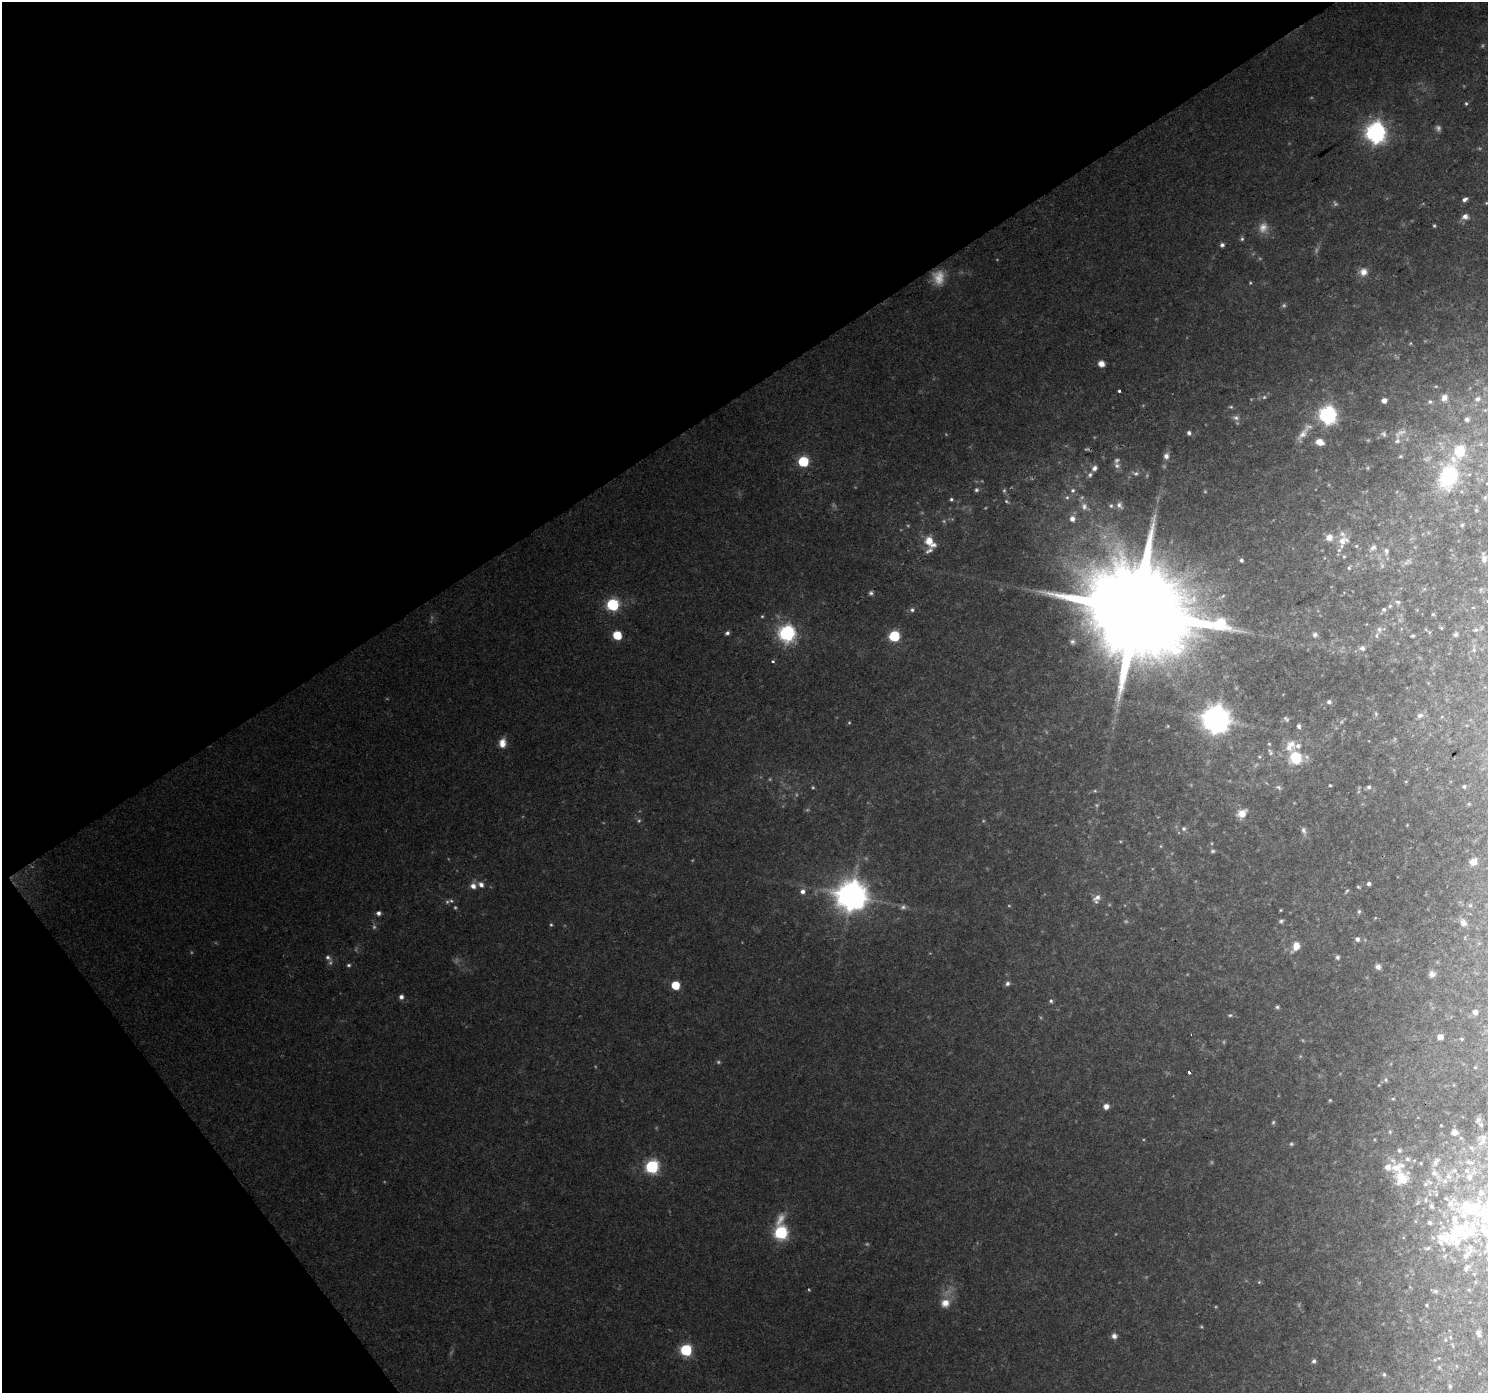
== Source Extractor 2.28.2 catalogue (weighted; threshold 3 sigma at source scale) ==
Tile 5 of 4 x 4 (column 1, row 2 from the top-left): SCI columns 1-1486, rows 2908-4298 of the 5950 x 5879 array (HDU 1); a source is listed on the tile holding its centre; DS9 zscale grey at full resolution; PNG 1490 x 1395 px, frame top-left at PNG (2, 2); no overlay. Shown black and unused: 33% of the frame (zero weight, under 2 of 3 exposures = <1% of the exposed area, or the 3 px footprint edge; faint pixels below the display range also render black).
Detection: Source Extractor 2.28.2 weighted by HDU 2 'WHT'; one run over the whole footprint, this tile lists its part. Background 0.0765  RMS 0.0081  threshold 0.0363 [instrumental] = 3 sigma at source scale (4.5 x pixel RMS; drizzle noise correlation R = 1.50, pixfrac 1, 0.0396/0.0396 arcsec/px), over >= 5 px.
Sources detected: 264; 65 too faint to see at this stretch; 1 inside a brighter object's white glare — not listed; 31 inside a brighter listed object's ellipse — not listed separately; the other 167 listed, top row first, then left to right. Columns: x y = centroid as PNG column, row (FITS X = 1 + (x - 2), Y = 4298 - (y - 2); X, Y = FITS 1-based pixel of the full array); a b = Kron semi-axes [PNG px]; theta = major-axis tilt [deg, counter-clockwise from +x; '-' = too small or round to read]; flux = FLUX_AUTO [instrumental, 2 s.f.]
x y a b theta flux
1466 103 5 4 - 1.3
1376 133 8 8 - 510
1465 199 7 5 26 2.9
1486 203 5 4 - 0.94
1465 216 8 6 -3 5.2
1434 226 5 4 - 1.2
1242 239 6 6 - 2
1222 245 5 5 - 2.9
1363 272 11 10 - 7.9
1101 364 5 5 - 9.3
1119 391 3 3 - 4.2
1264 397 7 6 - 2.1
1444 398 11 9 60 6.6
1477 399 10 8 13 4.3
1384 400 5 5 - 5.8
1430 402 7 6 - 2.5
1231 407 6 5 - 1.3
1485 410 5 5 - 1.3
1328 415 8 7 - 360
1236 418 9 7 -15 3.7
1467 419 7 6 - 2.9
1189 433 6 5 - 2.9
1303 434 25 10 57 11
1383 434 9 7 -46 3
1397 441 10 7 43 4.1
1319 442 8 6 -17 11
1166 456 8 6 79 5
803 461 6 6 - 63
1117 466 9 8 - 3.3
1094 468 7 6 - 3.8
1135 473 10 6 -9 2.7
1090 475 7 6 - 2.6
1448 477 33 21 68 74
976 490 6 5 - 1.8
1073 490 7 7 - 3.3
951 499 5 4 - 1.6
1006 501 6 4 -36 1.4
1119 505 10 8 -61 3.8
1111 506 7 7 - 2.1
1084 507 15 10 -44 7.7
1072 519 8 7 - 6.1
1462 525 5 4 - 1.2
1329 537 9 9 - 7.1
930 541 16 9 -48 15
1343 541 19 13 55 12
1356 546 5 5 - 1.2
1373 548 11 7 42 4.1
1386 551 9 7 -87 3.4
1484 559 10 7 86 3.7
1241 560 4 4 - 2
1407 562 14 6 30 3.5
1382 566 6 6 - 2
1349 568 6 5 - 1.6
1481 590 7 4 45 1.2
871 593 5 5 - 2
1398 602 8 6 -17 1.9
612 605 7 6 - 120
1390 606 6 5 - 1.3
912 610 6 6 - 2.1
1384 610 6 5 - 2
1135 611 37 25 27 32000
1433 614 5 5 - 1.1
1441 628 5 4 - 1.1
1379 629 8 7 - 3.4
1475 630 7 6 - 1.9
1429 632 5 4 - 1.1
727 633 5 5 - 2.5
787 634 8 7 - 270
1455 634 5 5 - 2.4
617 635 6 6 - 28
1315 635 8 8 - 3.5
894 636 6 6 - 62
1413 636 4 3 - 1.3
1362 648 8 7 - 3.8
1474 650 7 5 71 1.9
773 661 3 3 - 1.9
1329 702 6 5 - 2.7
1376 714 9 5 -74 2.2
1420 715 10 7 14 3.5
1442 717 5 3 - 0.69
1216 719 9 9 - 1300
1286 719 8 5 -45 1.8
1168 726 5 3 - 0.79
1299 726 5 4 - 2.4
502 743 11 9 83 9
1270 752 11 6 -61 2.9
1259 757 6 4 -6 1.3
1295 757 16 15 - 29
1406 781 5 3 - 0.74
1330 785 3 3 - 0.94
1464 786 5 5 - 1.3
1279 787 9 5 -29 2.2
1369 787 6 5 - 2.3
1469 804 5 4 - 0.85
1242 813 9 7 37 12
1407 825 4 3 - 0.63
1184 828 7 6 - 2.4
1304 830 9 6 -65 3
1213 851 6 5 - 1.6
1473 862 7 6 - 8.4
1369 884 5 4 - 2.4
481 885 8 6 -43 4.5
473 886 7 6 - 5.7
803 891 7 6 - 4
1347 891 7 4 49 1.3
852 896 10 10 - 1800
1097 897 12 7 38 5.1
1470 905 6 5 - 1.4
903 907 8 7 - 2.9
1280 910 3 2 - 0.81
1359 911 6 5 - 1.8
378 913 6 5 - 3.2
1375 918 5 4 - 0.8
1281 921 5 5 - 1.7
1463 923 11 8 -59 5.1
551 925 5 4 - 1.3
1357 939 6 5 - 3.2
1296 946 10 7 61 11
328 957 9 6 -31 2.6
1337 957 6 5 - 2.1
349 965 5 5 - 1.5
1378 967 6 5 - 5.2
1432 974 9 8 - 4.1
1007 983 7 6 - 2.7
675 985 6 6 - 25
401 997 5 5 - 3.5
1051 1001 6 5 - 1.8
1277 1007 5 5 - 1.7
1475 1012 6 6 - 3.6
1230 1015 7 5 9 1.6
1440 1037 5 5 - 7.7
1462 1039 4 3 - 1.1
1475 1067 4 4 - 0.77
1189 1072 3 3 - 26
1386 1080 7 6 - 2.2
1379 1085 5 4 - 0.82
1393 1099 5 4 - 1.1
1330 1100 5 4 - 0.93
1106 1106 7 6 - 4.9
1478 1120 8 6 46 2.4
1441 1125 3 3 - 0.7
1390 1132 6 5 - 1.6
1454 1132 6 6 - 6.9
1461 1138 5 5 - 1.4
1482 1139 17 12 72 9.8
652 1167 7 7 - 140
1398 1167 30 26 -33 32
1436 1174 28 9 -47 13
1426 1184 10 8 35 4.4
1436 1193 13 7 -61 4.2
1481 1193 11 10 - 7.5
1426 1200 9 5 -84 2.6
1431 1206 7 6 - 2.8
1430 1223 6 5 - 2.4
781 1232 10 7 -88 160
1454 1235 84 25 83 81
1427 1248 9 5 12 2.3
1259 1282 5 5 - 1.1
945 1303 13 12 - 11
1427 1305 4 3 - 0.93
1478 1333 6 4 -72 2.2
1114 1336 7 7 - 4
1450 1337 5 5 - 1.2
686 1350 6 6 - 100
1314 1361 6 5 - 2.3
1384 1374 5 5 - 1.6
1450 1386 5 4 - 1.3
Isophote crosses this tile's border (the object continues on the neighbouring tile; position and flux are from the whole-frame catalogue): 2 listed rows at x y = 1486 203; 1448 477